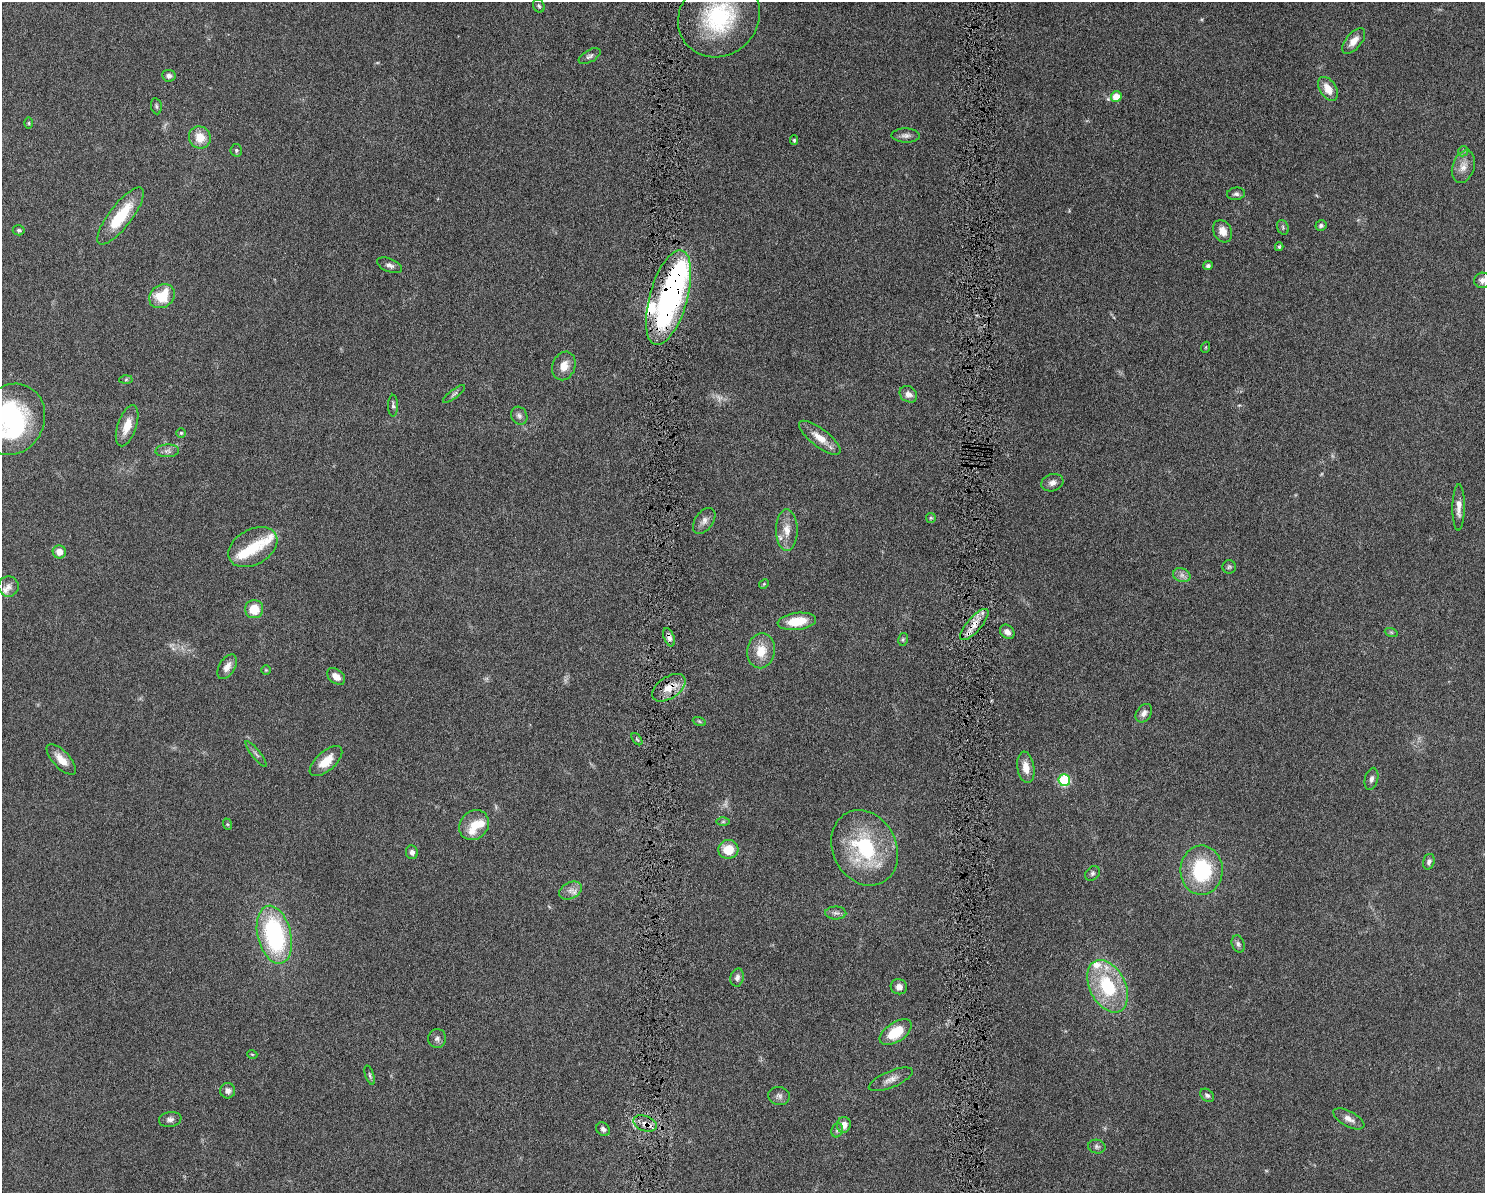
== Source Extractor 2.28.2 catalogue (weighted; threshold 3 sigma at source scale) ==
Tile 5 of 3 x 4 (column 2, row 2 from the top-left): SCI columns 1621-3103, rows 2392-3582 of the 4818 x 4785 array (HDU 1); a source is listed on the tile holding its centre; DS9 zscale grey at full resolution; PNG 1487 x 1195 px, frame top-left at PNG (2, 2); each listed source drawn as its Kron ellipse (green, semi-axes under 4 px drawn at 4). Shown black and unused: <1% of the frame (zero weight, under 6 of 12 exposures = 3% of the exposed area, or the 3 px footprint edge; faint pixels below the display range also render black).
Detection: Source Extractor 2.28.2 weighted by HDU 2 'WHT'; one run over the whole footprint, this tile lists its part. Background 0.0865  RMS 0.0047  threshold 0.0191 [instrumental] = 3 sigma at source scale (4.09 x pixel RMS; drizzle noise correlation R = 1.36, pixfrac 0.8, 0.05/0.05 arcsec/px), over >= 5 px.
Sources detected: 115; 3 too faint to see at this stretch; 3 inside a brighter object's white glare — neither listed nor drawn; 7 inside a brighter listed object's ellipse — not listed separately; the other 102 listed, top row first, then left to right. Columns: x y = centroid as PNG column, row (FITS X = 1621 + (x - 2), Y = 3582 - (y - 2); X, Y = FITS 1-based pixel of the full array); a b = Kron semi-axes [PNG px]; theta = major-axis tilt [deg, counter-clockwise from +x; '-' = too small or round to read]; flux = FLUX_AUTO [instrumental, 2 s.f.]
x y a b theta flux
539 6 7 5 -62 0.8
719 17 42 38 40 43
1354 41 15 8 50 3.7
590 56 12 6 29 1.3
169 76 7 5 -8 1.4
1328 89 13 8 -57 5
1116 97 5 5 - 6.2
156 106 8 5 -80 0.84
29 123 5 3 - 0.47
906 135 14 7 -2 1.8
200 137 11 10 - 6.6
794 140 5 4 - 0.61
236 150 6 5 - 0.81
1463 151 5 4 - 0.54
1463 167 16 11 72 3.6
1236 194 9 6 6 1.2
121 216 35 11 53 16
1321 225 5 5 - 0.93
1283 227 7 5 -71 0.8
19 230 6 5 - 0.73
1223 231 12 9 -61 3.5
1279 247 4 3 - 0.53
390 265 13 6 -22 1.8
1208 266 5 4 - 0.88
1482 280 8 7 - 1.6
162 296 13 11 36 12
669 298 49 19 74 100
1206 347 5 3 - 0.4
564 366 14 11 69 4.4
126 380 6 4 2 0.6
454 394 14 3 38 1
908 394 9 7 -35 2.5
393 406 11 5 -89 1
519 416 9 8 - 1.5
12 419 36 32 64 67
127 426 21 9 71 6.2
181 433 4 4 - 0.54
820 438 25 9 -37 5.7
167 451 12 6 2 1.7
1052 483 11 8 18 2.1
1459 507 23 6 89 3.3
931 518 5 5 - 0.47
704 521 14 9 54 2.4
787 530 21 11 -90 5.5
253 547 26 17 30 12
59 552 6 6 - 3.7
1229 567 7 6 - 0.87
1182 575 9 6 -21 1.7
764 584 5 4 - 0.44
8 586 10 10 - 2.4
254 609 9 9 - 7.8
797 621 19 8 7 10
974 624 20 7 49 4.7
1007 632 8 6 -44 2.1
1391 632 7 4 -19 0.62
669 637 9 5 -69 1.7
903 639 6 5 - 0.67
761 651 17 14 80 7.4
227 667 13 8 58 3.2
266 670 5 4 - 0.46
336 676 10 7 -38 2.9
669 688 19 10 35 6
1144 713 10 7 55 2
699 721 7 4 -19 0.57
637 739 7 3 -52 0.6
256 754 16 3 -52 1.1
61 759 19 8 -47 5.1
326 761 20 9 42 7.1
1026 767 16 8 -81 4.4
1371 779 11 6 75 1.6
1064 780 6 6 - 33
723 822 6 4 1 0.65
227 824 6 4 -71 0.48
474 825 16 14 46 6.4
865 848 39 32 -63 35
728 849 10 9 - 8.6
412 852 7 6 - 1.5
1429 862 8 5 73 1.3
1202 870 24 21 89 30
1092 873 8 6 46 1.1
570 890 12 8 27 2.6
836 913 10 6 0 1.5
274 935 29 16 -76 54
1238 944 9 6 -71 1.2
737 978 9 6 77 1.7
1108 986 28 18 -63 26
899 987 8 7 - 2.4
896 1032 18 9 33 12
437 1038 9 9 - 1.5
252 1054 5 3 - 0.35
370 1075 10 4 -71 0.79
891 1079 23 8 23 3.3
228 1091 7 7 - 1.9
1207 1095 8 5 -39 1.1
779 1096 11 9 -11 1.7
170 1119 11 7 9 1.7
1349 1119 17 7 -28 2.8
645 1123 12 7 -21 3.2
844 1125 8 7 - 3.3
603 1129 7 6 - 1.4
837 1130 7 5 69 0.87
1097 1147 9 7 -11 1.1
Overlapping masked pixels (flux is a lower limit): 5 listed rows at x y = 669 298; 974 624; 669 637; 669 688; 645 1123
Isophote crosses this tile's border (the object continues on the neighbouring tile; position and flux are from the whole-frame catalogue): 3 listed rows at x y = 719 17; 1482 280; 12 419